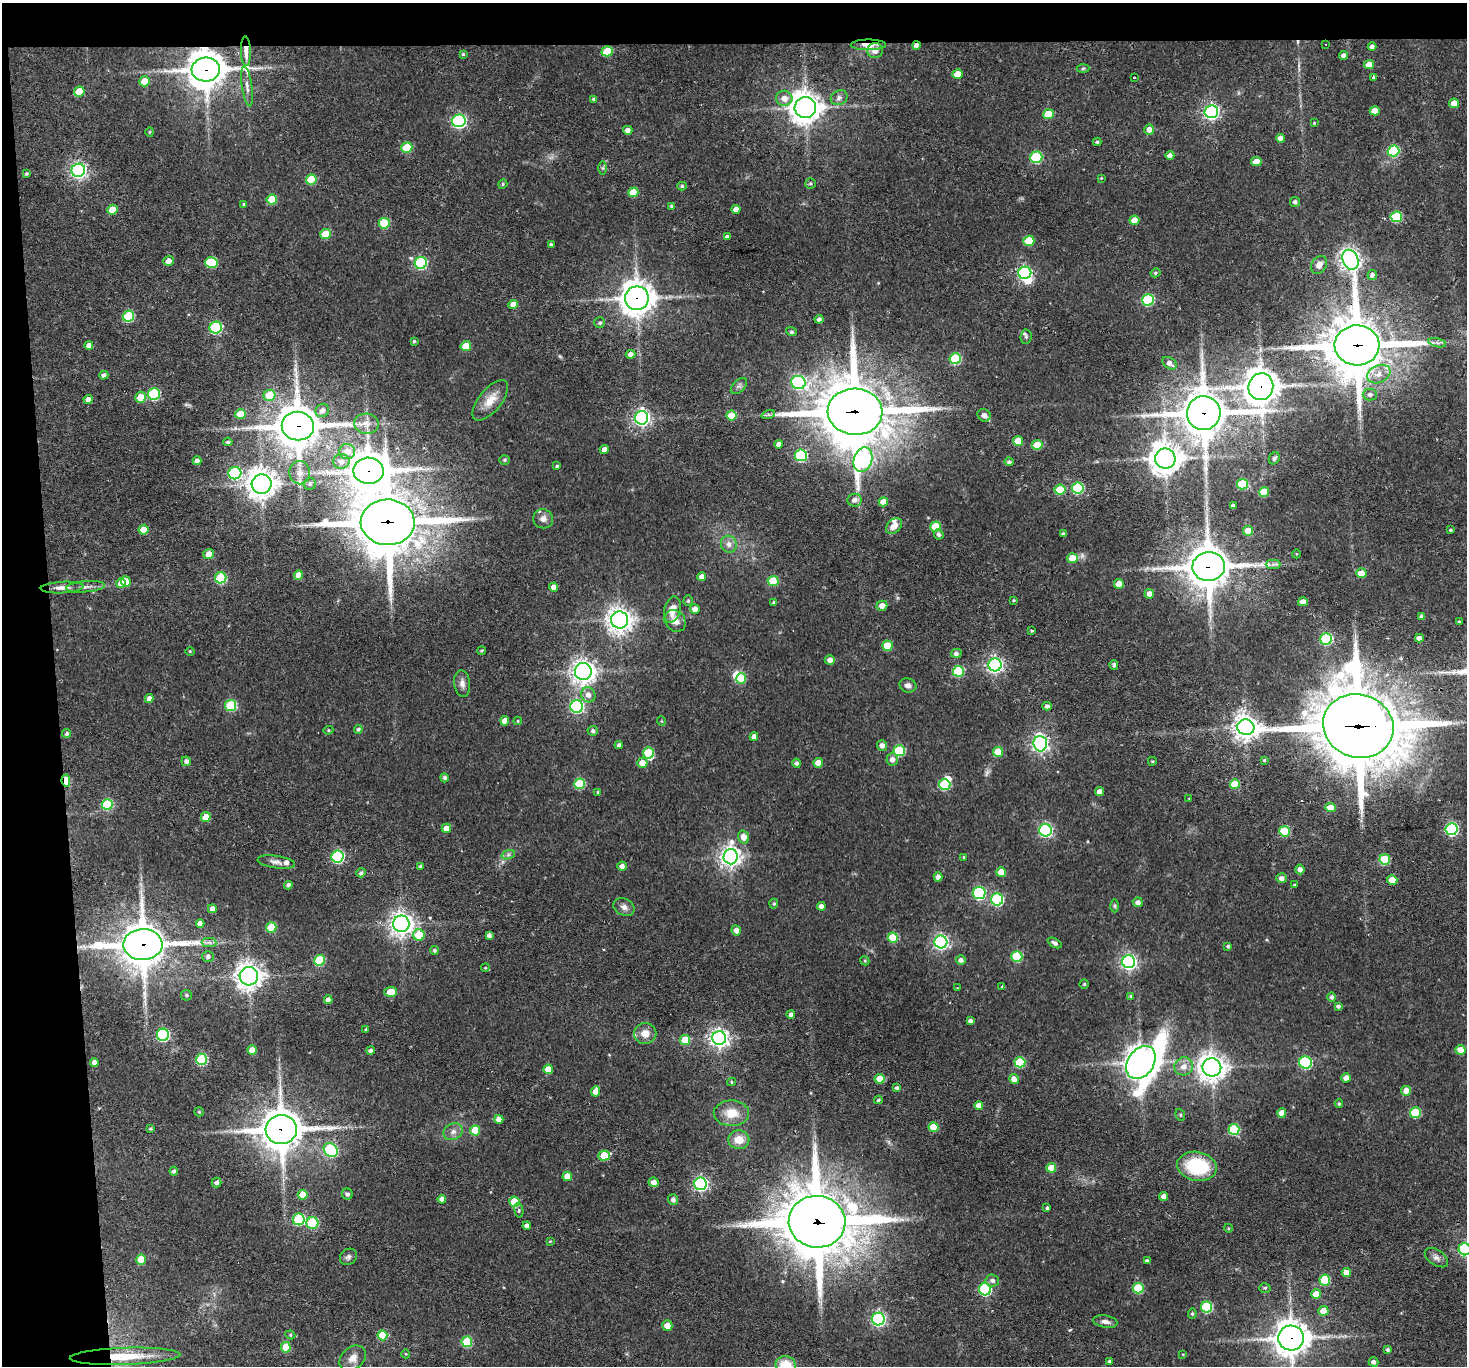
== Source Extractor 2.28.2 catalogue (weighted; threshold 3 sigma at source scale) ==
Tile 1 of 3 x 3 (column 1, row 1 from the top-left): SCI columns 1-1465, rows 2886-4249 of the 4396 x 4374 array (HDU 1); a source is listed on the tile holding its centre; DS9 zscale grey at full resolution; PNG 1469 x 1368 px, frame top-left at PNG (2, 3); each listed source drawn as its Kron ellipse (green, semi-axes under 4 px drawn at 4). Shown black and unused: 7% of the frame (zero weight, under 2 of 3 exposures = <1% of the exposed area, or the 3 px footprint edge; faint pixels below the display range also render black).
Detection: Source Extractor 2.28.2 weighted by HDU 2 'WHT'; one run over the whole footprint, this tile lists its part. Background 0.0647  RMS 0.0057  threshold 0.0257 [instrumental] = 3 sigma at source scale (4.5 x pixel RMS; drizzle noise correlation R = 1.50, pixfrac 1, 0.05/0.05 arcsec/px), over >= 5 px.
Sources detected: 391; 1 too faint to see at this stretch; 3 inside a brighter object's white glare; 1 long thin detection or spike segment (spike, bleed or trail) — neither listed nor drawn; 7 inside a brighter listed object's ellipse — not listed separately; the other 379 listed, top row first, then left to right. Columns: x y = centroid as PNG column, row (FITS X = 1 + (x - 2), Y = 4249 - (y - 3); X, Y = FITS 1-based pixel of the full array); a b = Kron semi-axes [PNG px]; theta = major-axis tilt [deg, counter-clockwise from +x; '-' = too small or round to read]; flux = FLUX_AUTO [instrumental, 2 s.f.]
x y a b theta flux
1325 44 3 2 - 0.4
868 45 18 5 1 7.4
916 45 4 3 - 2.4
1372 46 4 4 - 2.1
875 50 8 7 - 4.4
246 51 15 5 -88 6.6
607 51 5 5 - 18
463 54 3 3 - 0.78
1344 55 4 4 - 2.3
1369 65 5 4 - 8.1
1083 68 6 4 3 0.78
206 70 14 12 5 1400
958 74 5 4 - 8.7
1373 77 3 3 - 5
1134 78 3 3 - 1.3
145 81 5 5 - 8.9
247 86 20 5 -82 3.2
79 92 5 5 - 12
784 98 8 7 - 4.6
839 98 9 7 28 2
593 99 4 4 - 0.69
1454 103 5 4 - 7
805 107 10 10 - 730
1375 111 5 4 - 7.6
1211 112 7 6 - 170
1048 114 5 5 - 15
459 121 6 6 - 110
1314 123 3 3 - 0.53
628 130 4 4 - 3
1149 130 5 5 - 4.1
150 132 5 4 - 0.67
1281 138 4 4 - 3.4
1097 142 4 4 - 0.98
407 148 5 5 - 22
1393 151 6 5 - 41
1170 155 4 4 - 3
1036 157 6 5 - 48
1256 161 5 4 - 8.3
603 168 6 4 90 0.93
78 170 7 6 - 190
26 174 3 3 - 0.97
1101 178 4 4 - 0.51
311 180 5 5 - 21
810 183 5 5 - 1
503 184 5 4 - 0.84
682 186 5 4 - 0.89
633 192 5 4 - 11
272 200 5 5 - 16
1295 202 5 5 - 1.7
243 204 4 3 - 0.53
671 206 3 3 - 0.76
736 209 4 4 - 4.6
112 210 5 5 - 11
1396 217 6 5 - 38
1134 220 5 4 - 6.2
384 223 5 5 - 22
326 234 5 5 - 15
727 237 4 4 - 1.9
1029 241 5 5 - 19
551 244 3 3 - 1
1350 260 10 7 -64 350
168 261 5 5 - 3.4
211 262 6 5 - 30
421 263 6 6 - 62
1319 265 9 7 56 3.2
1025 273 6 6 - 100
1155 273 5 4 - 0.99
1372 275 5 5 - 1.9
637 298 12 11 - 820
1148 300 6 5 - 51
513 305 5 4 - 5.3
128 316 6 5 - 39
819 319 4 4 - 1.9
600 323 5 5 - 1.3
216 328 6 6 - 60
791 331 5 3 - 0.78
1026 337 7 5 87 1.2
414 341 4 3 - 0.82
1437 343 9 3 -14 1.4
89 345 4 4 - 4.1
1357 345 22 20 -2 3100
466 346 5 5 - 11
630 354 5 4 - 2.8
955 358 5 5 - 36
1170 363 8 5 -36 3.1
1379 374 12 8 24 5.5
104 375 4 4 - 2
798 383 7 6 - 120
739 386 10 6 45 1.7
1261 387 13 12 - 960
154 394 6 6 - 53
269 395 6 5 - 16
1370 395 7 6 - 1.9
140 397 5 5 - 7.8
88 400 4 4 - 3.3
490 400 24 11 50 8.9
322 410 7 6 - 3
855 412 27 23 -3 3400
1204 413 17 16 - 1700
240 414 5 5 - 11
768 415 7 4 18 1.2
984 415 7 6 - 2.9
731 416 5 5 - 12
642 418 7 6 - 180
366 424 12 10 -5 4
298 426 16 14 -9 1700
1018 441 5 5 - 11
228 442 5 4 - 1.1
779 444 4 4 - 3
1037 445 5 5 - 14
604 449 5 4 - 3
347 452 8 7 - 5.9
801 455 6 6 - 53
1165 458 10 10 - 830
1274 458 6 5 - 1.2
863 459 13 9 72 140
504 460 5 4 - 0.77
197 461 4 4 - 2.6
341 461 8 7 - 3.3
1009 462 4 4 - 1.5
557 466 3 3 - 0.78
368 471 15 13 -2 1400
235 473 6 6 - 73
300 473 11 10 - 4.4
262 484 10 9 - 690
310 484 6 6 - 1.2
1242 484 5 5 - 31
1078 488 6 5 - 52
1060 490 5 5 - 19
1264 492 5 5 - 17
854 500 7 6 - 2.7
883 502 5 4 - 6.6
1233 506 4 4 - 1.8
543 519 10 9 - 3.4
388 522 27 23 -2 3000
894 526 9 6 43 5
936 526 5 5 - 18
144 530 5 5 - 9.5
1450 530 3 2 - 0.67
1248 531 5 4 - 9.4
939 534 5 5 - 1.7
1063 534 4 3 - 1.5
729 544 8 8 - 3.2
209 554 5 5 - 4.8
1296 554 4 3 - 0.44
1072 558 5 5 - 11
1273 564 7 4 0 1.4
1209 567 16 14 4 1700
1361 573 5 5 - 11
298 575 5 4 - 5.1
702 577 4 4 - 3.7
221 578 6 5 - 37
126 581 5 5 - 8.2
773 581 5 5 - 25
121 583 5 5 - 6.5
1119 584 5 5 - 6.8
85 587 19 5 5 3.2
554 587 4 4 - 3.4
62 588 21 5 3 4.4
1149 594 5 4 - 3.2
1014 600 3 2 - 0.57
688 601 5 4 - 0.79
774 602 4 4 - 1
1303 602 5 4 - 3.4
882 606 5 5 - 3.8
695 609 5 5 - 3.8
672 610 13 8 76 8.5
1422 616 4 4 - 1.9
620 620 8 8 - 490
675 621 12 10 -47 4.8
1459 622 3 3 - 0.8
1032 631 3 3 - 0.65
1419 638 4 4 - 2.7
1326 639 6 5 - 54
887 646 5 5 - 15
190 651 5 3 - 0.59
482 651 4 4 - 0.72
956 653 5 4 - 1.8
830 660 5 5 - 2.6
995 665 6 6 - 180
1114 665 5 4 - 1.4
958 671 5 5 - 38
583 672 8 8 - 450
741 679 5 5 - 19
462 683 13 8 -82 3.2
908 685 8 7 - 2.5
588 695 7 7 - 3.5
149 699 4 4 - 3.3
231 705 5 5 - 39
577 706 6 6 - 91
1047 706 4 4 - 1.7
505 721 4 4 - 5.7
518 721 4 3 - 0.7
661 721 5 3 - 0.44
1358 726 36 31 -19 4900
1246 727 8 8 - 580
358 729 4 4 - 1.3
328 730 5 4 - 0.74
593 731 5 5 - 1.4
67 734 5 4 - 1.2
754 737 4 4 - 2.8
1040 744 8 6 -87 190
619 745 4 4 - 1.4
882 745 5 5 - 3.2
899 751 6 5 - 39
998 752 5 5 - 12
648 753 6 5 - 23
892 759 6 5 - 3
1264 760 4 3 - 0.82
186 761 5 4 - 2.2
1152 761 4 3 - 0.63
642 763 5 5 - 5.8
797 763 4 4 - 1.7
818 763 5 4 - 6.3
445 778 4 4 - 1.4
66 781 6 4 -82 12
579 784 5 5 - 29
1235 784 5 5 - 14
945 785 5 5 - 38
598 792 4 4 - 0.8
1100 792 4 4 - 4.6
1189 798 4 2 - 0.39
107 804 5 5 - 32
1331 807 5 4 - 8.3
206 817 5 5 - 10
446 828 5 4 - 5.4
1451 829 6 6 - 86
1045 830 6 6 - 93
1285 831 5 5 - 28
743 837 6 5 - 4.9
508 855 7 4 19 1.3
338 857 6 6 - 72
731 857 8 7 - 360
963 857 3 3 - 0.56
1385 859 5 5 - 28
276 862 19 6 -9 3.3
420 866 4 3 - 0.89
622 866 4 4 - 2.5
1300 869 5 4 - 2.6
1001 872 5 5 - 10
361 873 5 4 - 1.4
938 877 4 4 - 2.9
1282 878 5 5 - 2.9
1392 880 5 4 - 9.5
288 885 4 4 - 1.8
1294 885 3 2 - 0.55
979 893 6 6 - 71
997 899 6 6 - 61
1138 902 5 5 - 2.5
774 904 5 4 - 0.86
821 906 4 4 - 3.1
1115 906 6 4 -89 0.9
624 907 11 8 -26 2.9
212 909 4 4 - 2.4
200 924 4 4 - 3.1
401 924 8 8 - 400
271 927 5 5 - 18
736 930 5 5 - 2.9
419 935 6 5 - 20
489 935 4 4 - 1.9
893 938 5 5 - 18
209 942 7 4 -1 1.5
941 942 6 6 - 160
1055 943 7 4 -28 1.9
143 945 19 15 1 1700
1228 946 3 3 - 0.97
434 950 4 4 - 1.1
1017 956 5 5 - 34
208 957 6 5 - 1.5
319 960 5 5 - 34
961 960 5 5 - 2.5
865 961 5 3 - 0.54
1129 962 6 6 - 170
485 968 4 3 - 0.48
249 976 9 9 - 510
1084 984 4 4 - 0.77
1002 986 3 3 - 7.2
957 987 3 2 - 0.37
391 992 6 5 - 9.4
186 995 5 5 - 1.1
1130 996 4 3 - 0.86
1332 997 5 4 - 1.5
328 1000 4 4 - 3.3
1338 1006 4 4 - 1.5
791 1015 4 4 - 2.4
970 1021 4 4 - 1.9
366 1029 3 3 - 0.8
645 1033 11 10 - 5.9
163 1035 6 6 - 89
719 1038 7 7 - 300
685 1040 5 5 - 16
252 1050 5 4 - 6.7
1460 1050 5 5 - 8
371 1051 4 4 - 1.5
201 1059 5 5 - 44
94 1062 4 4 - 2.4
1020 1062 5 5 - 27
1141 1062 18 13 55 940
1306 1062 6 6 - 58
1184 1066 9 8 - 5
1212 1067 9 9 - 560
548 1069 5 5 - 8.4
1346 1078 4 4 - 3.3
880 1079 5 5 - 11
1014 1079 5 4 - 5
732 1082 4 4 - 0.64
897 1088 4 4 - 1.3
595 1091 5 4 - 3.9
1406 1091 5 5 - 5.3
878 1100 4 3 - 0.8
1339 1104 4 3 - 0.74
979 1106 4 4 - 5.7
199 1112 5 4 - 0.67
1415 1112 5 5 - 25
731 1113 18 12 -1 11
1282 1113 5 4 - 7.9
1180 1115 6 4 -69 0.87
499 1119 4 4 - 4.4
934 1127 5 5 - 19
150 1129 3 3 - 0.74
281 1129 16 14 4 1500
1234 1129 5 5 - 37
475 1130 5 5 - 14
453 1132 10 8 27 3.1
739 1140 10 9 - 7.7
331 1150 8 6 -42 57
604 1156 5 5 - 16
1197 1166 20 14 -11 37
1051 1168 5 5 - 13
174 1171 4 4 - 1.7
567 1176 5 4 - 7.7
654 1182 5 4 - 3.5
217 1183 5 4 - 1.7
701 1184 6 6 - 130
347 1194 5 5 - 1.8
303 1195 5 5 - 13
1164 1196 4 4 - 3.7
442 1199 4 4 - 2.9
673 1200 5 5 - 2.3
514 1202 5 5 - 17
1047 1208 3 3 - 1
519 1210 7 4 -80 1.3
299 1219 6 6 - 52
817 1222 28 26 -7 4000
312 1223 6 6 - 44
527 1226 4 4 - 2.6
1228 1228 4 3 - 0.52
550 1241 3 3 - 0.49
1465 1249 6 6 - 84
348 1257 9 7 41 1.9
1436 1258 13 7 -34 2.7
141 1260 5 5 - 13
1147 1261 4 3 - 1.6
1346 1272 4 4 - 5.7
992 1280 7 6 - 1.9
1325 1280 6 5 - 27
1138 1288 5 5 - 30
1265 1288 5 4 - 0.94
985 1289 6 6 - 73
1316 1294 5 4 - 9
1207 1307 6 5 - 44
1323 1311 5 5 - 7.8
1192 1314 5 4 - 0.87
878 1319 6 6 - 120
1105 1322 12 6 -10 2.8
667 1325 5 5 - 6.9
290 1335 5 4 - 0.77
382 1335 5 5 - 17
1291 1338 13 12 - 900
467 1342 5 5 - 34
286 1347 5 5 - 17
1388 1350 4 4 - 1.3
406 1354 4 3 - 0.44
1183 1354 4 3 - 0.46
125 1356 55 8 2 21
353 1358 15 11 40 5.3
1109 1361 3 3 - 0.73
1373 1362 5 4 - 2.5
786 1365 10 8 -7 12
Overlapping masked pixels (flux is a lower limit): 20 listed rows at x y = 868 45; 916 45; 246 51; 206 70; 637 298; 1357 345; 1261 387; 855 412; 1204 413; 298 426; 368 471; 388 522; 1209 567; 1358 726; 66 781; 143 945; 281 1129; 817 1222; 1291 1338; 125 1356
Isophote crosses this tile's border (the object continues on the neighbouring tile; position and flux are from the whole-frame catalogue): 3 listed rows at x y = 1465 1249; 1291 1338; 786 1365